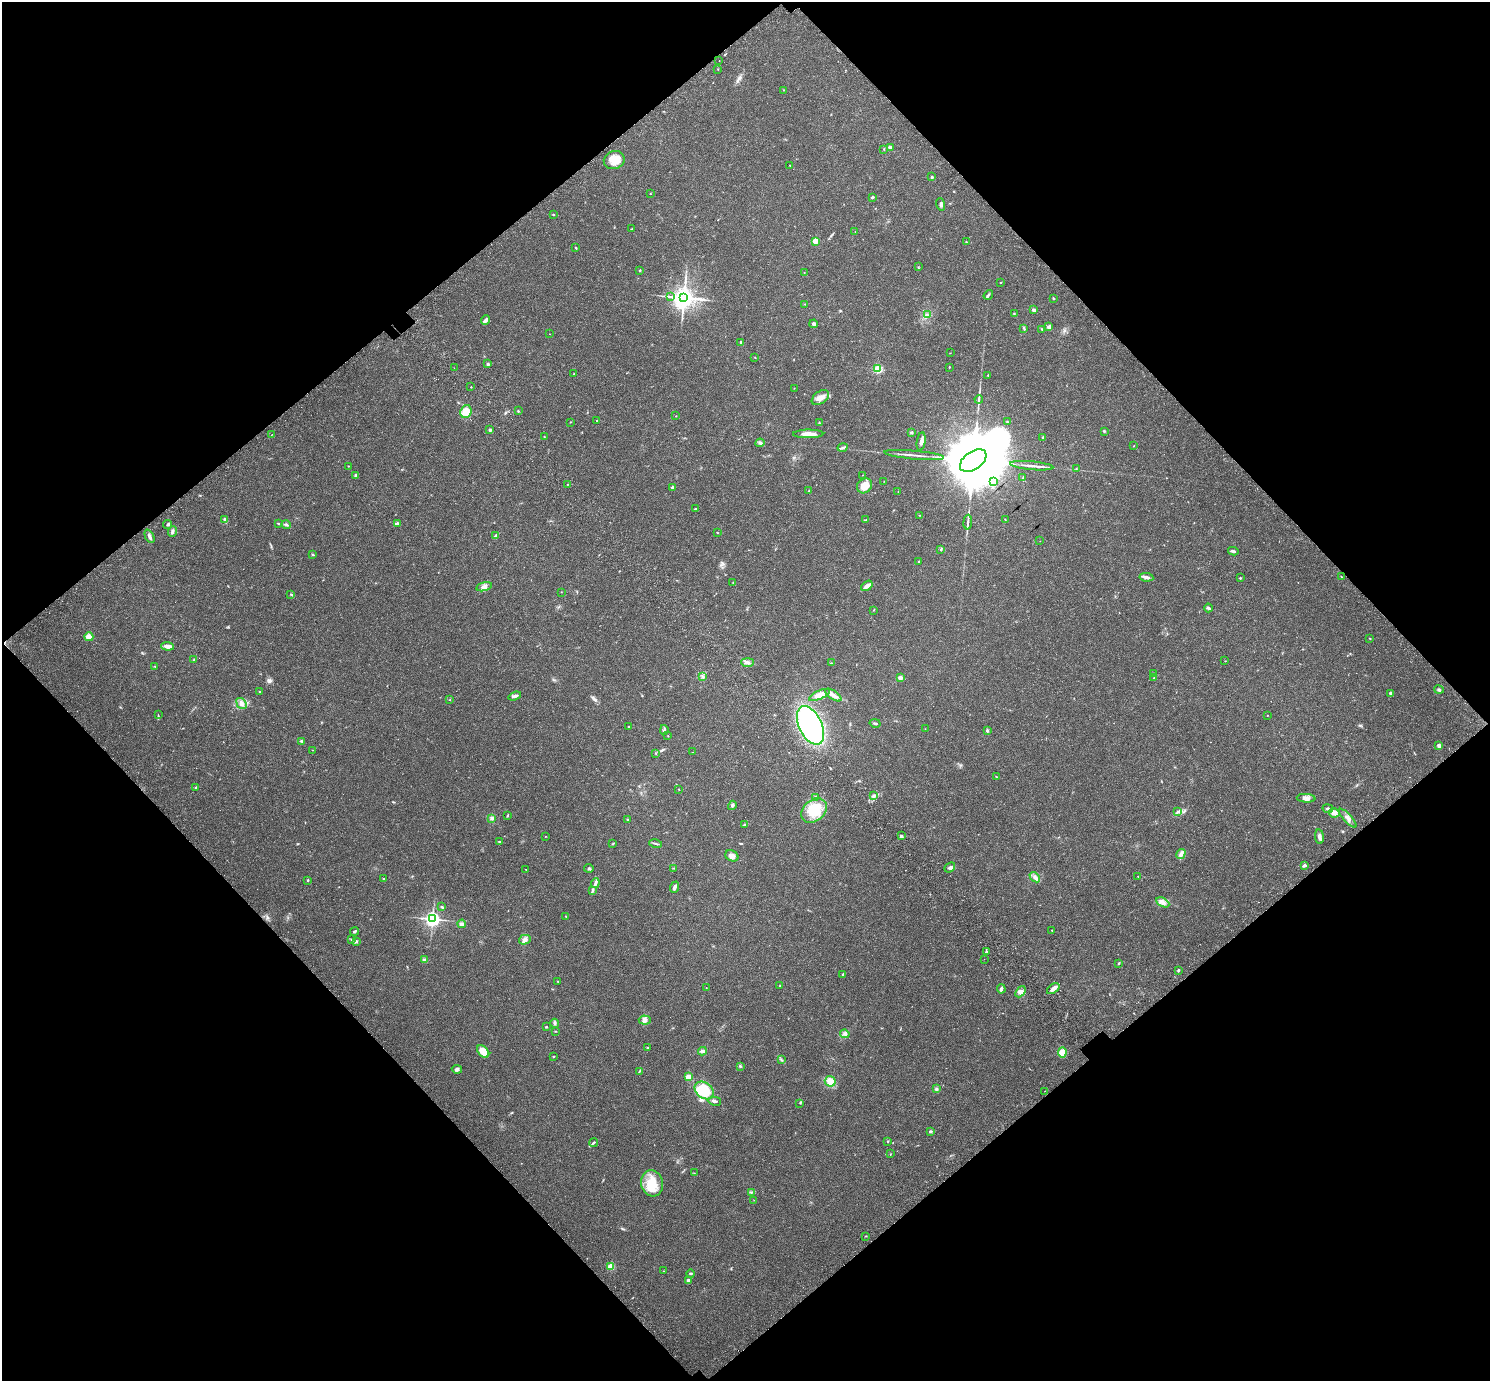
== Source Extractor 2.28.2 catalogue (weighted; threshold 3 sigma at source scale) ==
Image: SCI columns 131-6080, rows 308-5821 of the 6217 x 6189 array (HDU 1 of 3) = the unmasked area's bounding box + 8 px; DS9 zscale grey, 4 x 4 block average (1 PNG px = mean of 4 x 4 image px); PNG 1492 x 1383 px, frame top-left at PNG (2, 2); each listed source drawn as its Kron ellipse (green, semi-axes under 4 px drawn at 4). Shown black and unused: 50% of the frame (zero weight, under 3 of 4 exposures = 9% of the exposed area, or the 3 px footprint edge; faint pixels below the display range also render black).
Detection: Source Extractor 2.28.2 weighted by HDU 2 'WHT'. Background 0.0414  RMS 0.0038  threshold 0.017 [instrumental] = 3 sigma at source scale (4.5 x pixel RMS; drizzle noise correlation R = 1.50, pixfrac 1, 0.0396/0.0396 arcsec/px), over >= 5 px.
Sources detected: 246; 1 long thin detection or spike segment (spike, bleed or trail) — neither listed nor drawn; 2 coinciding with a brighter row at this scale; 7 inside a brighter listed object's ellipse — not listed separately; the other 236 listed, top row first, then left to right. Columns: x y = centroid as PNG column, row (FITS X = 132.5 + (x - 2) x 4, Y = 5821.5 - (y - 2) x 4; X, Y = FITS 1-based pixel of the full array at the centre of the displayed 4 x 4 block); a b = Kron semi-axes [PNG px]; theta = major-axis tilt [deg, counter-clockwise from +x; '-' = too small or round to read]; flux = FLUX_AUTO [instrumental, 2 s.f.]
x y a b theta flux
719 61 2 2 - 0.67
718 69 2 2 - 0.59
783 90 2 2 - 0.97
890 147 3 2 - 3.8
884 150 2 2 - 1.2
614 160 10 9 - 29
790 165 2 2 - 0.88
932 177 2 2 - 7.3
650 194 2 2 - 1.3
872 197 3 2 - 3.4
941 204 6 3 -73 4.7
553 214 2 2 - 1.6
632 229 2 2 - 0.71
855 232 2 2 - 0.56
815 241 2 2 - 54
966 241 2 2 - 1.1
576 248 3 2 - 1.6
918 267 2 2 - 1.3
640 270 2 2 - 3.5
804 272 2 2 - 0.81
1001 282 2 2 - 0.98
988 295 5 2 - 3.8
671 297 2 2 - 1.2
684 298 4 4 - 1700
1053 298 3 2 - 2.5
805 304 2 2 - 0.96
1034 310 3 3 - 5.3
1014 313 3 2 - 1
927 315 2 2 - 1
485 320 5 3 - 10
814 324 4 3 - 3.6
1049 327 2 2 - 23
1024 328 4 2 - 2.7
1042 329 3 2 - 1.9
550 334 2 2 - 0.53
741 342 4 2 - 2.5
950 353 2 2 - 0.49
755 357 2 2 - 0.82
488 364 3 3 - 3
949 367 2 2 - 1.1
454 368 2 2 - 0.43
878 369 2 2 - 140
574 373 2 2 - 1.3
988 375 2 2 - 2.6
471 387 2 2 - 1.4
794 388 2 2 - 0.73
820 398 9 6 35 16
979 399 4 2 - 2.7
518 411 2 2 - 1.7
466 412 6 5 - 29
676 416 2 2 - 0.64
596 420 2 2 - 0.73
570 422 2 2 - 0.79
1007 422 3 2 - 1.3
819 423 2 2 - 1.7
490 430 3 2 - 4.4
1104 431 2 2 - 5.7
911 433 3 2 - 1.9
808 434 15 3 0 21
272 435 2 2 - 0.58
544 437 2 2 - 0.81
1043 437 2 2 - 6.8
921 442 9 3 82 8.4
760 443 4 3 - 3.8
1133 446 2 2 - 0.66
842 447 5 2 - 4
914 455 30 2 -5 13
973 460 15 9 35 34000
348 466 2 2 - 0.94
1032 466 22 2 -6 13
1076 469 2 2 - 1.2
356 475 2 2 - 7.5
863 475 2 2 - 0.58
1023 477 2 2 - 1.1
884 481 2 2 - 0.43
994 482 2 2 - 2
568 484 2 2 - 0.77
865 486 8 7 - 28
672 487 2 2 - 2.9
809 491 2 2 - 1.2
898 491 2 2 - 0.43
695 509 3 2 - 2.1
920 515 2 2 - 1.4
224 519 4 3 - 3.4
866 520 3 2 - 1.3
1005 520 2 2 - 0.8
968 522 7 2 87 5.1
398 523 4 2 - 2.3
167 524 4 2 - 3.1
279 524 4 2 - 1.8
286 525 5 3 - 3.7
172 531 5 3 - 5.2
717 533 2 2 - 1.3
149 536 7 3 -65 6.2
495 536 3 2 - 1.9
1040 541 2 2 - 0.34
941 549 3 2 - 1.6
1233 551 5 2 - 4.8
312 554 3 2 - 1.4
919 561 2 2 - 1.5
1146 577 7 3 -9 8.9
1341 577 3 2 - 1.1
1240 578 3 2 - 1.9
733 582 2 2 - 0.57
867 586 6 3 37 15
484 587 8 4 14 9.8
561 592 2 2 - 0.62
291 594 2 2 - 1.5
1208 608 4 2 - 5.2
873 610 2 2 - 0.72
89 637 4 4 - 18
1370 638 2 2 - 1.2
167 646 6 3 -5 11
193 660 2 2 - 1.2
1225 661 2 2 - 0.68
748 662 6 3 0 5.7
831 663 3 2 - 1.6
155 666 2 2 - 1.1
1153 674 3 2 - 1.7
703 677 3 2 - 2
900 678 4 3 - 7.5
1154 678 2 2 - 1.4
1439 690 5 3 - 3.5
260 692 3 2 - 1.6
1391 693 2 2 - 11
819 695 11 4 24 20
833 695 9 3 -33 13
515 696 6 3 19 5.4
450 700 2 2 - 0.82
241 703 6 4 -53 13
158 715 2 2 - 0.77
1267 715 2 2 - 0.8
875 723 5 2 - 3.1
811 725 20 11 -65 400
629 726 2 2 - 2.3
925 729 2 2 - 0.32
664 730 5 3 - 3.5
987 731 3 2 - 2.8
668 736 2 2 - 0.62
302 741 2 2 - 1
1439 746 2 2 - 15
312 750 2 2 - 0.71
692 752 2 2 - 0.67
656 753 2 2 - 0.68
996 777 2 2 - 1.5
195 787 2 2 - 1
679 790 2 2 - 1
874 796 3 3 - 3.4
815 797 2 2 - 1.4
1306 798 9 4 -4 11
732 805 4 3 - 4.5
1328 809 5 2 - 4
814 810 14 10 40 69
1178 811 3 2 - 1.6
1334 813 5 4 - 7.4
507 816 2 2 - 1.6
492 818 4 3 - 6.1
1348 818 12 3 -47 9.4
628 819 2 2 - 1.2
744 825 4 2 - 3.6
545 836 2 2 - 0.62
901 836 4 3 - 3.8
1319 837 7 3 -82 7.8
499 842 3 2 - 2
613 844 3 2 - 1.8
656 844 6 2 -11 3
1181 854 5 4 - 6.8
732 856 7 5 -31 12
1304 865 3 2 - 6.1
950 867 6 2 40 4
589 868 4 3 - 3.2
674 868 3 2 - 1.2
526 869 2 2 - 0.74
1138 876 2 2 - 1
1035 877 6 3 -42 6.8
384 879 3 2 - 1.7
308 880 3 2 - 1.6
595 883 5 3 - 5.7
674 887 6 3 69 6.6
592 891 3 2 - 1.8
1163 902 7 3 -29 7.3
442 907 3 2 - 2.2
566 916 2 2 - 0.6
433 919 4 4 - 330
462 924 4 4 - 6.6
1052 930 3 2 - 1.1
354 931 4 2 - 2.7
351 940 2 2 - 1.1
525 940 6 4 15 8.1
356 941 4 3 - 3.1
987 952 3 2 - 2.7
984 959 2 2 - 0.52
425 960 4 3 - 5.2
1119 963 2 2 - 1.4
1178 970 3 2 - 2.7
843 974 2 2 - 2.9
557 981 3 2 - 0.96
780 985 2 2 - 1.1
706 988 2 2 - 0.78
1001 989 4 2 - 6.2
1053 989 7 3 36 10
1020 992 6 4 50 9.2
645 1020 6 4 -2 6.9
555 1023 4 3 - 3.6
546 1027 2 2 - 2.2
555 1031 2 2 - 1.1
845 1034 5 3 - 4.8
647 1048 2 2 - 1.2
483 1051 7 5 -48 30
702 1051 4 3 - 6.7
1062 1052 5 4 - 31
554 1056 2 2 - 0.83
781 1060 2 2 - 1.2
740 1066 3 2 - 2.5
457 1069 5 4 - 5.9
640 1071 3 2 - 1.8
688 1077 3 2 - 24
830 1081 5 5 - 22
936 1089 3 3 - 4.1
704 1090 10 8 -37 91
1045 1091 2 2 - 0.46
715 1101 6 2 -12 5.7
800 1103 2 2 - 0.92
930 1131 3 2 - 3.4
888 1141 3 2 - 1.6
594 1142 4 2 - 2.6
890 1154 2 2 - 0.81
694 1173 2 2 - 0.64
652 1183 13 11 -74 52
752 1192 3 2 - 1.9
754 1200 2 2 - 0.49
866 1236 2 2 - 1.1
611 1267 3 3 - 32
664 1271 2 2 - 0.79
691 1273 4 2 - 2
688 1280 3 3 - 3.7
Diffuse or blended objects may show on this block-average render without a row.